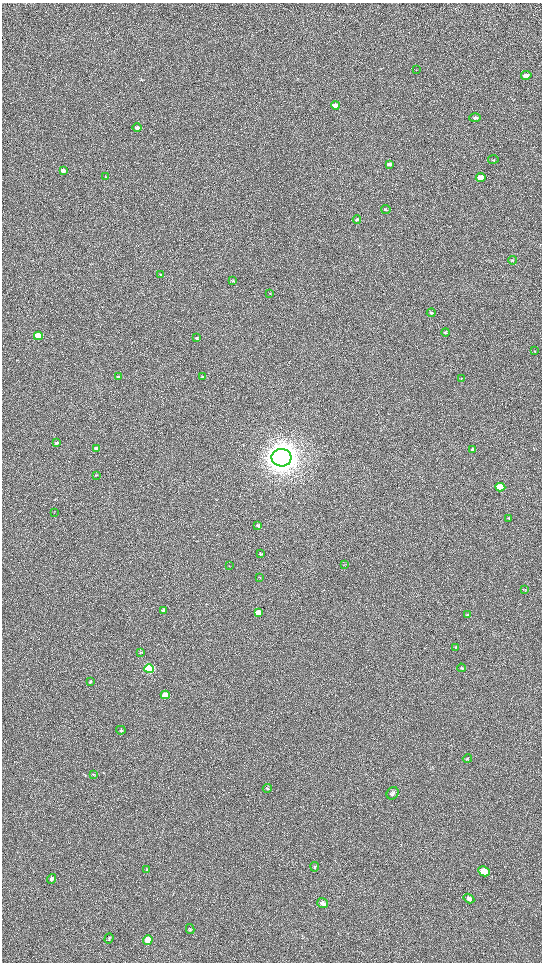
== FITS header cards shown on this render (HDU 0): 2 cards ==
NAXIS1  =                 1080 / length of data axis 1
NAXIS2  =                 1920 / length of data axis 2

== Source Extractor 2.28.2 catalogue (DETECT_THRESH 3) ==
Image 1080 x 1920 px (HDU 0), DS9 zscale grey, zoomed out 1/2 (1 PNG px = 2 x 2 image px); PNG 544 x 964 px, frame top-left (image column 1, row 1919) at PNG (2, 3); each listed source drawn as its Kron ellipse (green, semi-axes under 4 px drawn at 4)
Background 481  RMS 23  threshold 70.2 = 3 sigma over >= 5 px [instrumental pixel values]
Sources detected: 64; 3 cannot appear on this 1/2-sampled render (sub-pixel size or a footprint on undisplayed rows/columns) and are neither listed nor drawn; the other 61 listed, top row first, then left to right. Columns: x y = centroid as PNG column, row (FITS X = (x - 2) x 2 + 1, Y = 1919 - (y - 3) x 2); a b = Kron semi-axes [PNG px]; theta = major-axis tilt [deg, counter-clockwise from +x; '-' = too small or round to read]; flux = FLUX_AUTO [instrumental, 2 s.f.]
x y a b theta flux
416 70 3 2 - 1.7e+03
526 75 5 4 - 2.5e+04
335 105 4 3 - 6.1e+04
475 118 6 4 2 1.0e+04
137 128 5 4 - 1.4e+04
493 159 5 2 - 3.3e+03
389 164 4 3 - 1.1e+04
63 170 4 3 - 2.1e+04
106 177 3 3 - 5.7e+03
481 177 5 3 - 6.1e+04
386 209 4 3 - 4.2e+03
357 220 4 3 - 9.7e+03
512 260 4 3 - 5.2e+03
161 275 3 3 - 4.3e+03
233 281 4 3 - 4.2e+03
270 293 3 2 - 1.9e+03
431 313 4 4 - 5.7e+03
446 332 4 3 - 6.9e+03
38 336 4 3 - 1.6e+05
196 338 3 3 - 6.8e+03
535 351 4 1 - 1.8e+03
118 377 4 3 - 5.8e+03
203 377 3 3 - 8.2e+03
462 378 4 2 - 2.6e+03
57 443 4 3 - 7.3e+03
97 448 3 3 - 2.3e+04
473 449 4 3 - 1.3e+04
281 458 10 9 - 9.8e+06
96 475 3 2 - 2.1e+03
500 487 5 3 - 1.9e+05
54 512 3 2 - 1.6e+03
509 518 4 2 - 2.7e+03
258 525 4 3 - 1.3e+04
260 554 3 2 - 3.8e+03
345 565 4 1 - 1.9e+03
229 566 2 2 - 1.6e+03
260 577 3 2 - 2.1e+03
525 590 4 3 - 3.6e+03
164 610 4 3 - 1.6e+04
258 612 4 3 - 4.2e+04
467 615 4 3 - 4.8e+03
456 647 3 3 - 3.0e+03
140 653 4 2 - 3.0e+03
461 668 4 3 - 4.4e+03
149 669 5 4 - 8.2e+05
90 682 4 4 - 7.4e+03
165 695 4 3 - 8.2e+04
121 730 5 3 - 6.4e+03
467 759 4 4 - 6.0e+03
94 774 4 3 - 4.3e+03
267 788 4 4 - 6.2e+03
393 793 7 5 55 1.2e+04
315 867 4 4 - 5.1e+03
147 870 4 2 - 3.2e+03
484 871 6 4 -29 9.4e+04
51 879 5 4 - 1.2e+04
469 899 6 4 -33 2.3e+04
322 903 5 5 - 2.0e+04
190 929 5 4 - 5.6e+03
109 938 5 4 - 6.2e+03
148 940 5 4 - 7.5e+04
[3 sub-pixel or undisplayed-footprint detections neither listed nor drawn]